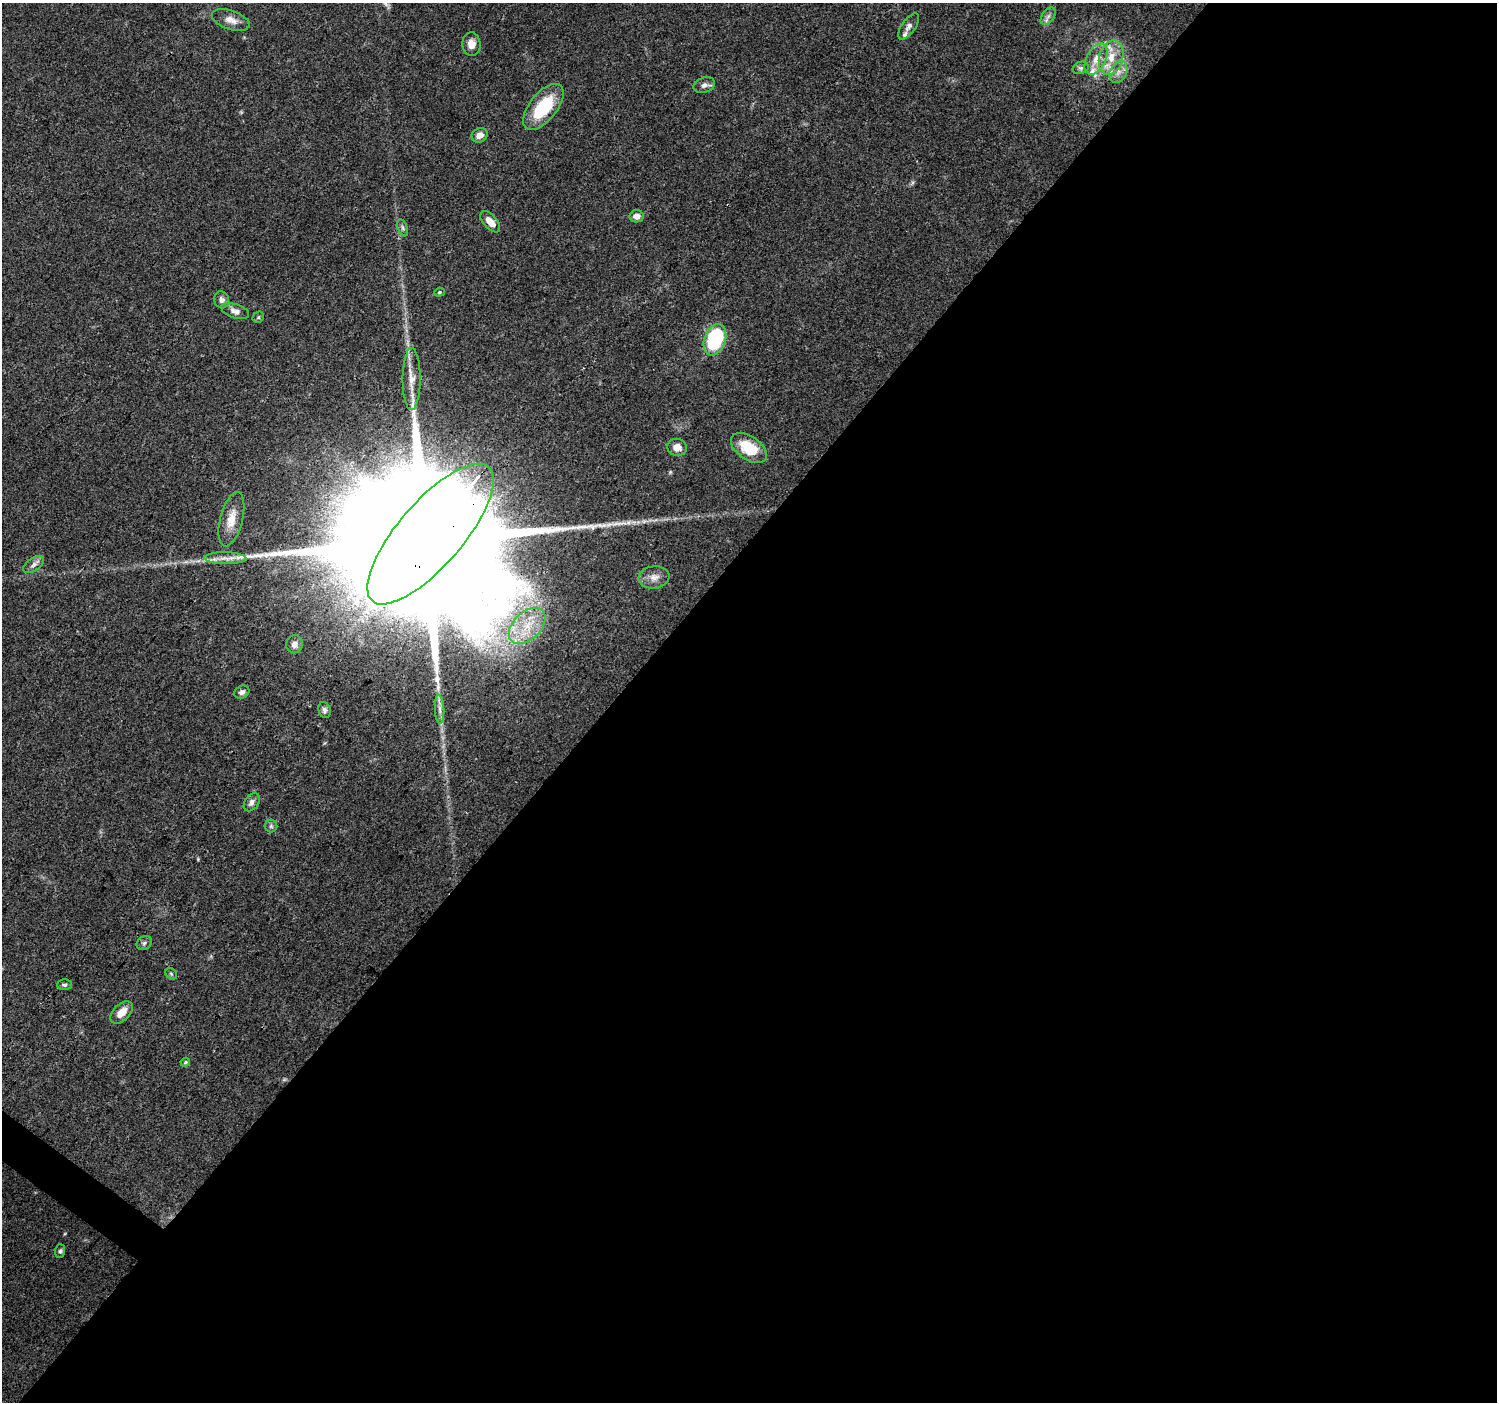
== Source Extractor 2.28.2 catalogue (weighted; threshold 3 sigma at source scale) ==
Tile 12 of 4 x 4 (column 4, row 3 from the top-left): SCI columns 4491-5985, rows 1645-3044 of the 5986 x 6019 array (HDU 1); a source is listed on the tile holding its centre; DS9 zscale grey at full resolution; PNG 1499 x 1404 px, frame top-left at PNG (2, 3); each listed source drawn as its Kron ellipse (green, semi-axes under 4 px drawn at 4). Shown black and unused: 60% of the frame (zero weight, under 3 of 4 exposures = <1% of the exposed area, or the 3 px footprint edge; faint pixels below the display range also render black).
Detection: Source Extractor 2.28.2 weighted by HDU 2 'WHT'; one run over the whole footprint, this tile lists its part. Background 0.0672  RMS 0.0049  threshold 0.0221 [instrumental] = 3 sigma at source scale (4.5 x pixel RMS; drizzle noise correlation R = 1.50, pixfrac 1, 0.0396/0.0396 arcsec/px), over >= 5 px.
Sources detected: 45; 1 inside a brighter object's white glare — neither listed nor drawn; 4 inside a brighter listed object's ellipse — not listed separately; the other 40 listed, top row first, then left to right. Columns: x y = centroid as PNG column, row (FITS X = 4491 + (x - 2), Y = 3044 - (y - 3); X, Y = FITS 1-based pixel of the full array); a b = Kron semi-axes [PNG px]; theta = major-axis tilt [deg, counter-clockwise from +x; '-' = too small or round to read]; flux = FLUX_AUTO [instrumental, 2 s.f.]
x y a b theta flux
1048 16 10 6 53 1.9
231 20 20 9 -19 4.6
909 26 15 6 54 2.4
471 44 12 9 -86 4.2
1111 57 18 12 76 9.2
1096 59 17 9 63 5.9
1081 68 8 6 19 1.4
1118 72 11 8 64 3.4
704 85 11 7 20 2.1
543 107 27 13 51 23
480 135 8 7 - 3.5
637 216 7 6 - 3.2
490 222 13 6 -48 4.6
403 228 9 5 -67 1.1
439 292 5 4 - 0.67
222 300 8 7 - 2.1
235 311 14 7 -18 2.5
258 317 6 5 - 0.73
715 340 16 10 70 42
412 379 31 9 90 7.2
677 447 10 8 -16 4.5
749 448 20 11 -34 15
231 519 28 11 76 8.1
430 534 89 32 49 70000
225 558 21 6 0 4.6
34 564 12 6 34 2
654 577 15 11 8 4.2
527 626 22 13 44 14
294 644 9 8 - 2.9
242 692 8 6 27 1.7
440 709 14 4 -87 2.7
324 710 8 6 -69 1.5
252 802 10 7 55 2.2
271 826 6 6 - 1
144 943 8 6 33 1.3
171 974 6 5 - 0.77
65 985 7 5 2 1.1
122 1012 13 8 46 5.3
185 1062 5 4 - 0.58
60 1251 6 5 - 0.98
Overlapping masked pixels (flux is a lower limit): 1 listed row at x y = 430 534